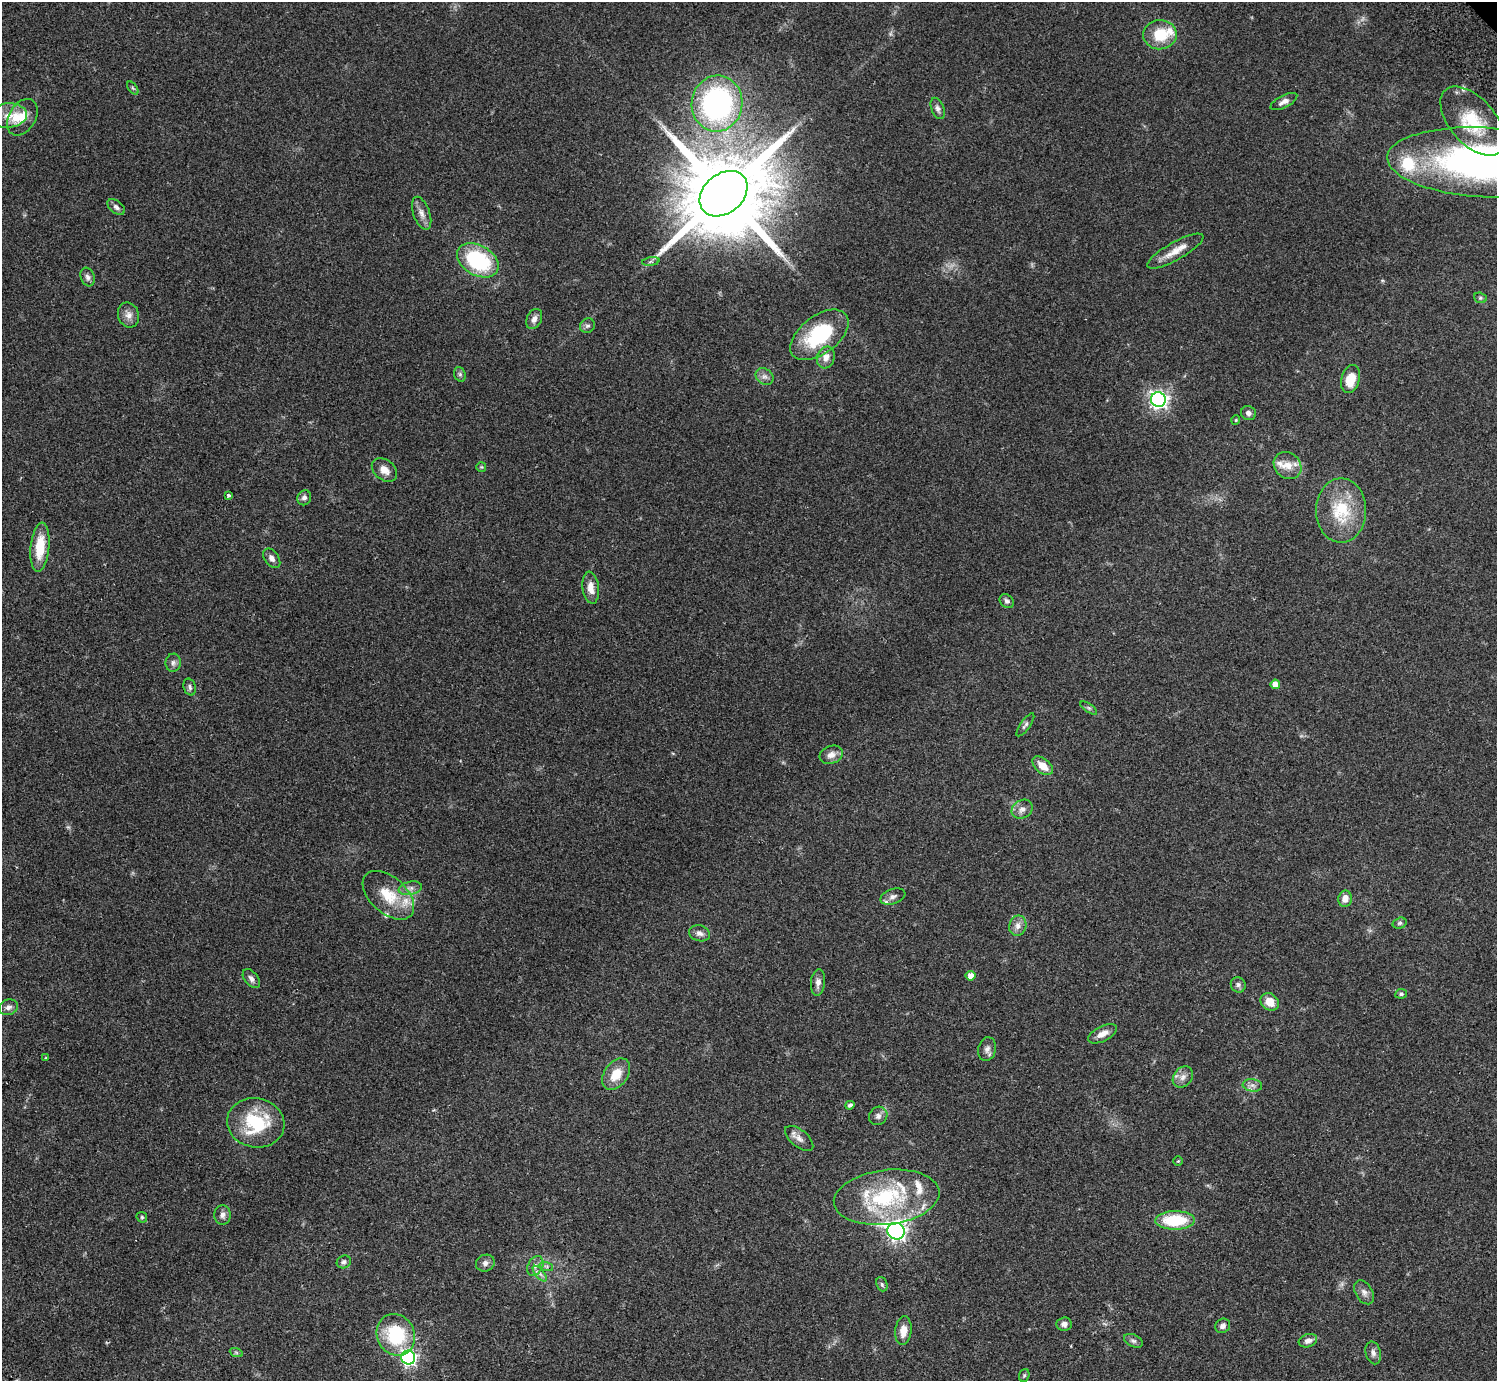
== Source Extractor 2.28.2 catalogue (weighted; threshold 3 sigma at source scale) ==
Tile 7 of 4 x 4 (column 3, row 2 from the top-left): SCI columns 3037-4531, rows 3103-4481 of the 6070 x 6064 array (HDU 1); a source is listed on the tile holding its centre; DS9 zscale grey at full resolution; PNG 1499 x 1383 px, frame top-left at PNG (2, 2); each listed source drawn as its Kron ellipse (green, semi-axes under 4 px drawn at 4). Shown black and unused: <1% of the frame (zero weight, under 2 of 3 exposures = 3% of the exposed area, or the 3 px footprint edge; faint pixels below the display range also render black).
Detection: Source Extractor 2.28.2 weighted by HDU 2 'WHT'; one run over the whole footprint, this tile lists its part. Background 0.061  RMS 0.0072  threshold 0.0325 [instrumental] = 3 sigma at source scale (4.5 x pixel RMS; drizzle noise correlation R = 1.50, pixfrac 1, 0.05/0.05 arcsec/px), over >= 5 px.
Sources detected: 105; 12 inside a brighter listed object's ellipse — not listed separately; the other 93 listed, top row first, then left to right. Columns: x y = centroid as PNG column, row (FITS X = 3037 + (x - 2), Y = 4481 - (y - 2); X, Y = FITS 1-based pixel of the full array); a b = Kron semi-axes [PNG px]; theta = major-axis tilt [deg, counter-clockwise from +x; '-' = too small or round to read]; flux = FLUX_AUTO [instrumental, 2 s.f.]
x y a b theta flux
1160 35 17 14 6 20
133 88 7 4 -53 1.1
1284 102 14 6 27 3.8
717 104 28 25 82 160
938 108 11 6 -68 2.5
8 115 18 12 4 9.1
22 117 20 13 59 11
1472 121 41 23 -49 36
1485 162 98 35 -3 310
724 194 26 19 40 14000
116 207 10 6 -38 2.7
422 213 17 8 -71 5
1175 251 32 9 29 10
478 260 22 15 -30 59
651 262 9 4 8 1.4
88 277 9 6 -70 2.8
1480 298 6 5 - 1.1
128 315 13 10 -70 4.9
534 319 11 7 64 3.6
587 326 8 6 36 2
819 335 33 19 37 54
826 357 11 8 73 5.3
460 374 7 5 -69 1.6
764 376 10 7 -41 3.1
1351 379 14 9 75 14
1158 399 7 7 - 300
1248 413 7 7 - 2.4
1236 420 4 4 - 0.71
1288 466 15 12 -40 8.3
481 467 5 5 - 0.84
384 470 14 10 -38 6.3
228 495 3 3 - 2.2
304 498 7 6 - 2.6
1341 510 32 25 -90 35
40 547 24 9 84 20
272 558 11 7 -53 3.3
591 588 16 8 -82 6.4
1007 601 8 6 -44 1.9
173 663 9 7 81 2.6
1275 684 5 4 - 6.7
190 687 8 6 -73 1.9
1089 708 10 4 -33 1.3
1025 725 14 5 55 1.9
831 755 12 9 19 4.9
1043 766 12 7 -39 8.7
1022 809 11 9 32 4.2
410 888 12 6 11 3.3
388 895 30 18 -42 22
893 896 13 7 18 3
1345 899 8 6 80 5.4
1400 923 7 5 17 1.4
1018 926 10 8 78 4.5
699 933 11 8 -16 3.2
971 976 5 5 - 4.4
251 979 11 6 -52 2.8
818 982 13 7 84 4.1
1238 985 8 7 - 2.2
1401 994 6 5 - 1.3
1270 1002 10 8 -42 8.5
8 1007 10 7 18 3.1
1103 1034 15 7 27 5.8
987 1049 12 8 76 3.2
46 1058 3 2 - 0.74
616 1074 17 11 55 13
1183 1077 11 9 49 4.4
1252 1085 10 6 -7 2.8
850 1105 4 3 - 1.7
878 1116 9 9 - 3
256 1123 29 24 -10 42
799 1138 17 8 -38 4.6
1178 1161 4 4 - 0.93
887 1197 53 27 7 68
223 1215 10 8 85 3.3
142 1217 6 5 - 1
1175 1220 20 9 1 31
896 1231 9 8 - 330
344 1262 7 6 - 2.1
485 1263 9 8 - 2.8
535 1266 10 7 61 3.6
546 1266 7 4 -18 1.5
540 1274 9 4 -49 2.3
882 1284 7 5 -69 1.5
1364 1292 13 8 -58 3.5
1064 1324 8 6 6 2.7
1223 1326 8 7 - 2.8
903 1331 14 8 84 7.4
396 1335 21 18 -63 43
1133 1341 10 6 -25 2
1308 1341 9 6 19 3.7
236 1352 7 4 -19 1.1
1373 1353 11 7 -75 3.1
408 1357 7 7 - 210
1024 1375 6 5 - 1.1
Isophote crosses this tile's border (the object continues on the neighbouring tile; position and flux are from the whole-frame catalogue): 1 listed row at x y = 1485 162